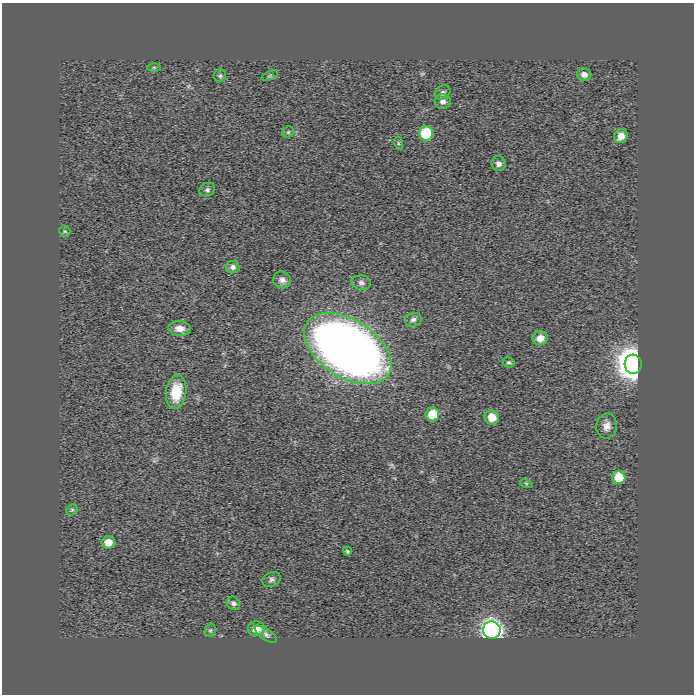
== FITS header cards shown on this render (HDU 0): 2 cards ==
NAXIS1  =                  692
NAXIS2  =                  692

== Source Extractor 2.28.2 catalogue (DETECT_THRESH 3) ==
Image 692 x 692 px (HDU 0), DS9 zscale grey, 1 PNG px = 1 image px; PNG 696 x 696 px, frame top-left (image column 1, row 692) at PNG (2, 3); each listed source drawn as its Kron ellipse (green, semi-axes under 4 px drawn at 4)
Background 0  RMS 0.018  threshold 0.0535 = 3 sigma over >= 5 px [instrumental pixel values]
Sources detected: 37; all 37 listed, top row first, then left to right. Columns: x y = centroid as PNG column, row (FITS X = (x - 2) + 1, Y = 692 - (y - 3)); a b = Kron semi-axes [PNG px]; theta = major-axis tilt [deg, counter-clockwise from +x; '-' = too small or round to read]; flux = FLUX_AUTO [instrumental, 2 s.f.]
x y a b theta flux
154 67 6 4 0 1.7
584 74 7 6 - 6.6
220 76 6 6 - 2.3
270 76 9 3 21 1.5
443 92 8 6 39 3.6
443 101 8 7 - 5.6
288 132 6 5 - 1.7
426 133 7 7 - 51
621 136 7 6 - 10
398 143 6 4 -72 1.4
499 164 7 7 - 4.6
207 190 8 6 26 3.2
65 231 6 5 - 1.7
233 267 7 6 - 4
282 280 9 8 - 5.3
361 283 10 7 -5 4.3
413 320 8 6 16 3.8
180 329 11 7 -6 9.5
540 338 7 7 - 13
348 349 48 28 -33 1300
509 362 6 5 - 2
633 364 9 8 - 2400
176 392 17 10 83 33
432 414 7 6 - 29
492 417 7 7 - 17
607 426 12 10 81 8.8
619 477 6 6 - 30
526 483 6 4 -19 1.5
72 510 6 5 - 1.8
108 542 7 6 - 15
347 551 4 4 - 1.6
272 579 9 7 19 3.6
233 603 7 6 - 3.6
256 629 8 7 - 13
210 630 7 5 67 1.9
492 630 9 8 - 820
266 634 13 5 -34 4.2